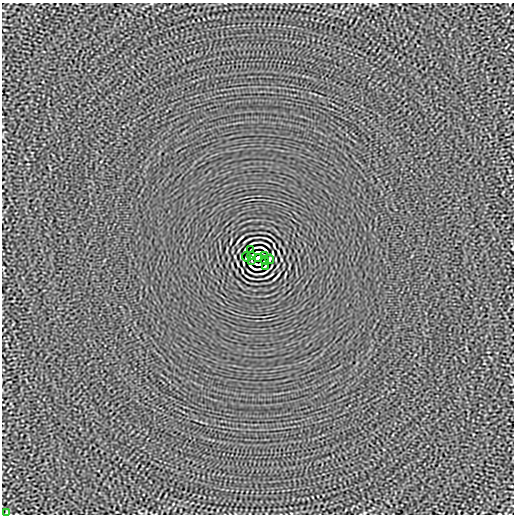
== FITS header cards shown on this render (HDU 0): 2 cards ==
NAXIS1  =                  512
NAXIS2  =                  512

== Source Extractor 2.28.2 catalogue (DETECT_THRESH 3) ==
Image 512 x 512 px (HDU 0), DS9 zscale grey, 1 PNG px = 1 image px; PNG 516 x 516 px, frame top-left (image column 1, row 512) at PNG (2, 3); each listed source drawn as its Kron ellipse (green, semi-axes under 4 px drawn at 4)
Background -9.86e-06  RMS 0.0015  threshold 0.00448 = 3 sigma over >= 5 px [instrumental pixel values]
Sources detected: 14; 4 with non-positive FLUX_AUTO (blend fragments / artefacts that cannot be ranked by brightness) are neither listed nor drawn; the other 10 listed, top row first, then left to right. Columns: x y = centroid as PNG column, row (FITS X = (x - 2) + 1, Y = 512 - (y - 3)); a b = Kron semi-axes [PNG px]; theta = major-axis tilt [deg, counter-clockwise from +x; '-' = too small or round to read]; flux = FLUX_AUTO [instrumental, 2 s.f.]
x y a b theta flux
251 250 3 2 - 0.078
251 256 4 2 - 0.035
264 256 4 2 - 0.059
246 257 4 2 - 0.1
258 258 4 4 - 3.6
270 259 4 2 - 0.1
252 260 4 2 - 0.059
265 260 4 2 - 0.035
265 266 3 2 - 0.078
6 513 3 2 - 0.07
At the frame edge (FLAGS 8, measured only in part): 1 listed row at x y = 6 513
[4 non-positive-flux detections neither listed nor drawn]